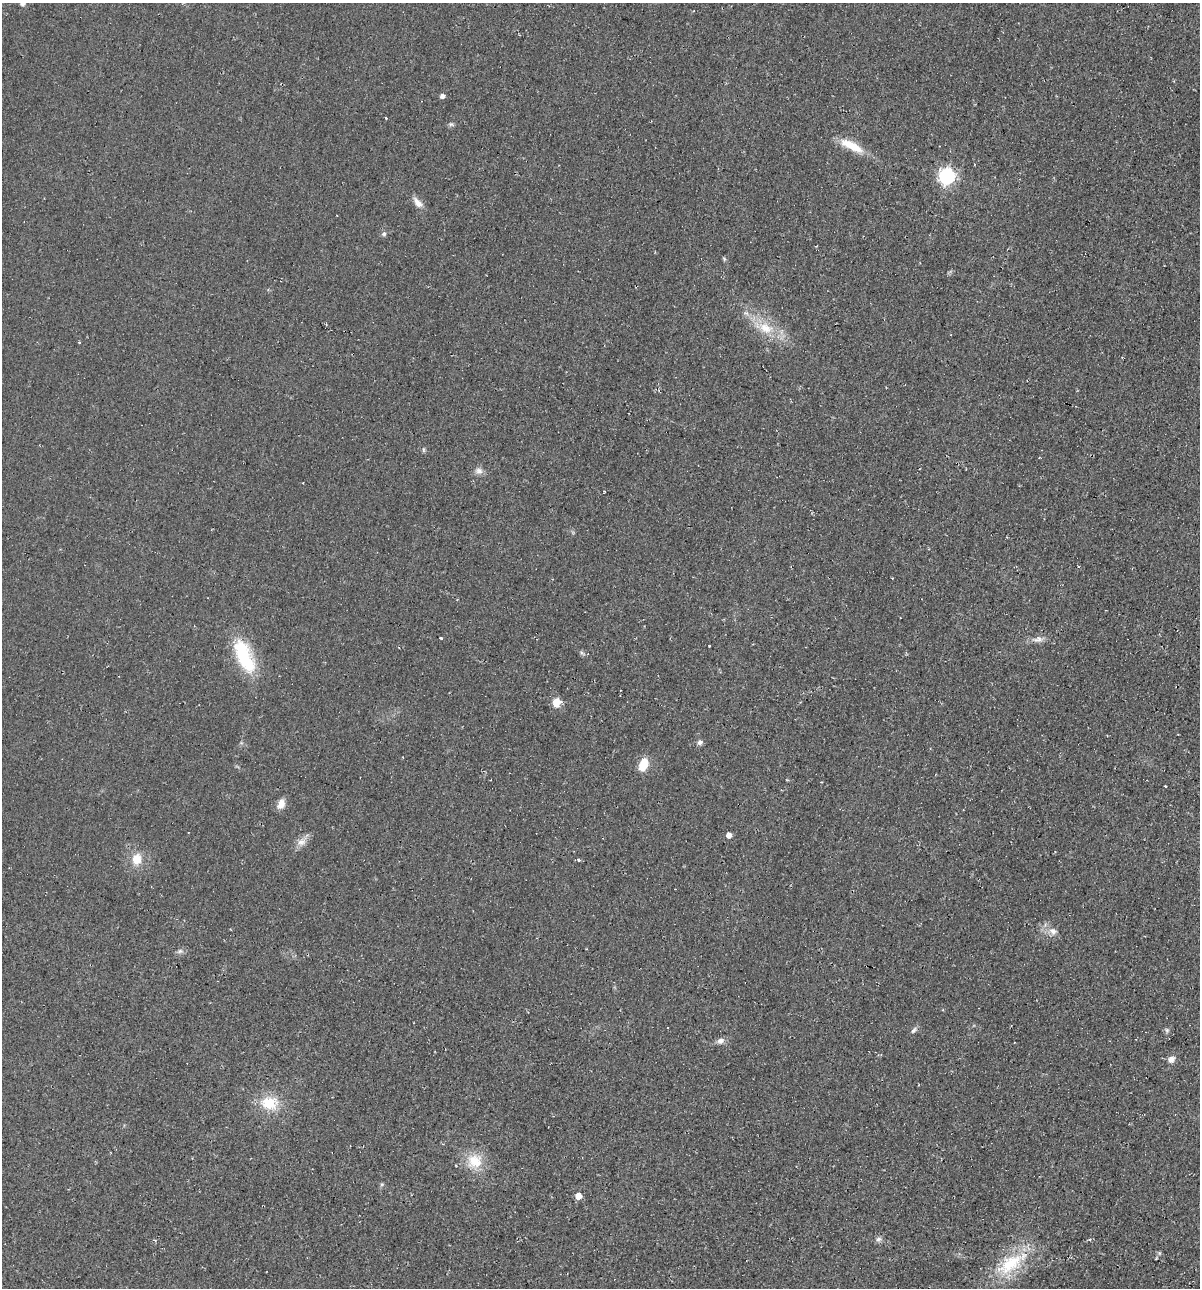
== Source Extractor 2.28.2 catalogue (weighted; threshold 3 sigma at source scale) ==
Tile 6 of 4 x 4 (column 2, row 2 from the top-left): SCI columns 1320-2517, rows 2585-3870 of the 5225 x 5189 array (HDU 1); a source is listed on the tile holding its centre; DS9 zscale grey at full resolution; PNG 1202 x 1290 px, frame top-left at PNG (2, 3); no overlay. Shown black and unused: <1% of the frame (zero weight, under 2 of 3 exposures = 1% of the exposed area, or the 3 px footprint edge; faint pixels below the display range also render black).
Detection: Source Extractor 2.28.2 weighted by HDU 2 'WHT'; one run over the whole footprint, this tile lists its part. Background 0.0842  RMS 0.014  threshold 0.0626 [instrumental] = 3 sigma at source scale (4.5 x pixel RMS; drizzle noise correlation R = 1.50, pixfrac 1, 0.05/0.05 arcsec/px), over >= 5 px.
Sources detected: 40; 2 cosmic-ray / hot-pixel residue — not listed; the other 38 listed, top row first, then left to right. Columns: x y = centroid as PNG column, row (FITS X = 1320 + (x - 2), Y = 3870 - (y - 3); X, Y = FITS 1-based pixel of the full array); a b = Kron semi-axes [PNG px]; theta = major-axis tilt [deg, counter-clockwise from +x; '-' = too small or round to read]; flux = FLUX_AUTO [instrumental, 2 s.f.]
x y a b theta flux
22 3 7 5 1 3.9
442 96 5 4 - 6.3
451 124 7 5 -19 2.7
852 146 32 10 -27 33
947 176 7 6 - 410
418 202 17 8 -48 10
384 234 7 6 - 3.3
724 259 6 5 - 2
765 328 24 14 -25 36
423 450 6 4 -89 2
479 471 11 9 -19 6.8
604 491 3 2 - 1.7
441 638 3 3 - 7.8
1038 639 16 8 5 9.2
582 653 9 4 -33 2.6
244 656 43 17 -66 87
556 703 12 10 80 13
700 742 7 6 - 4.4
643 765 13 8 68 27
281 804 12 8 68 12
729 835 4 4 - 11
302 842 14 9 31 10
137 859 15 12 83 20
579 860 3 3 - 4.3
1053 931 11 9 -36 9.1
180 951 8 6 17 3.9
914 1030 10 6 46 3.9
1167 1030 7 5 -70 2.7
721 1041 10 8 19 6.4
1171 1059 8 7 - 8.1
269 1103 25 18 -2 39
474 1161 21 19 22 35
382 1184 5 5 - 2.1
578 1196 5 5 - 20
878 1239 8 7 - 4.2
1089 1240 5 3 - 1.7
1159 1253 6 4 -90 1.9
1011 1263 50 21 32 73
Isophote crosses this tile's border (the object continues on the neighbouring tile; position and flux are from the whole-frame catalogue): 1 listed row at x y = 22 3